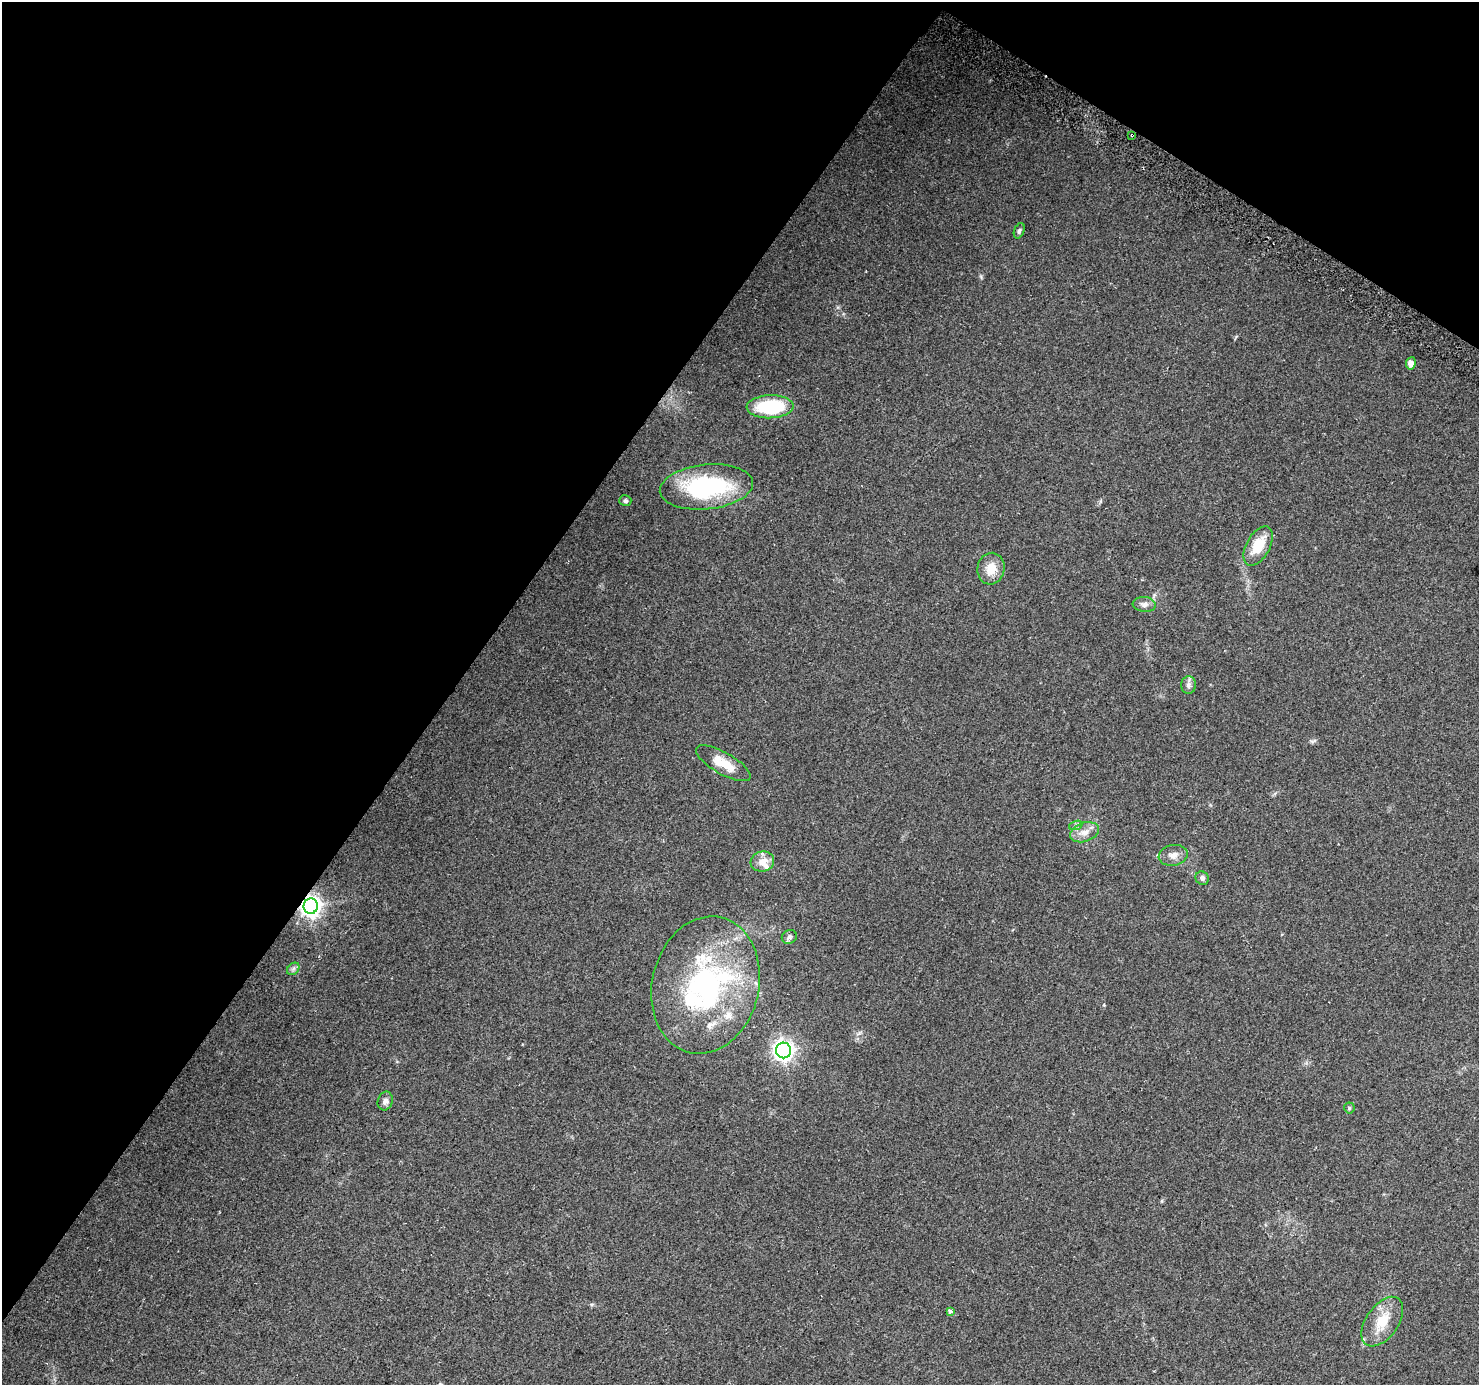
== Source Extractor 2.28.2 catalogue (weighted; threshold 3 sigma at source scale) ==
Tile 2 of 4 x 4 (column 2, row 1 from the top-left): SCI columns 1504-2980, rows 4429-5811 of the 5951 x 6026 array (HDU 1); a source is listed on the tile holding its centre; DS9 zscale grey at full resolution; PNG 1481 x 1387 px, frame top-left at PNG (2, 2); each listed source drawn as its Kron ellipse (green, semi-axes under 4 px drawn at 4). Shown black and unused: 35% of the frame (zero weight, under 2 of 3 exposures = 2% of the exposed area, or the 3 px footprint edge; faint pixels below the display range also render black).
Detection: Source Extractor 2.28.2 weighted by HDU 2 'WHT'; one run over the whole footprint, this tile lists its part. Background 0.0976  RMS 0.0098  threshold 0.0442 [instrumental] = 3 sigma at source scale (4.5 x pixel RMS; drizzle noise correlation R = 1.50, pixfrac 1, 0.0396/0.0396 arcsec/px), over >= 5 px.
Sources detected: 30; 5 inside a brighter listed object's ellipse — not listed separately; the other 25 listed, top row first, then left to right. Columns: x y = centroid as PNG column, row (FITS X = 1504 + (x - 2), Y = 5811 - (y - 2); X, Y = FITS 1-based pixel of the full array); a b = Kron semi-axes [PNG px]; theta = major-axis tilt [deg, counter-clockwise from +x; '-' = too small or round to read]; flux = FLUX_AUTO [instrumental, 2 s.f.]
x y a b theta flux
1132 135 3 2 - 1.2
1019 231 8 5 69 2
1411 363 6 5 - 6.3
770 407 23 11 2 59
706 487 47 22 6 110
625 501 6 5 - 2
1258 546 21 11 61 25
991 569 16 13 76 15
1144 604 12 7 -5 4.5
1188 685 9 7 -89 3.4
723 763 31 11 -30 20
1076 825 7 4 19 2
1084 832 15 9 20 8.5
1173 855 14 10 11 6.9
762 861 12 10 16 10
1202 878 7 6 - 3.1
311 906 7 7 - 600
789 937 8 6 30 2.8
293 969 7 5 45 2.5
706 985 69 53 77 200
784 1050 8 7 - 510
385 1101 9 7 71 4
1349 1108 5 5 - 1.3
950 1311 4 3 - 5
1382 1322 28 16 55 23
Overlapping masked pixels (flux is a lower limit): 2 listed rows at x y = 1132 135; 311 906